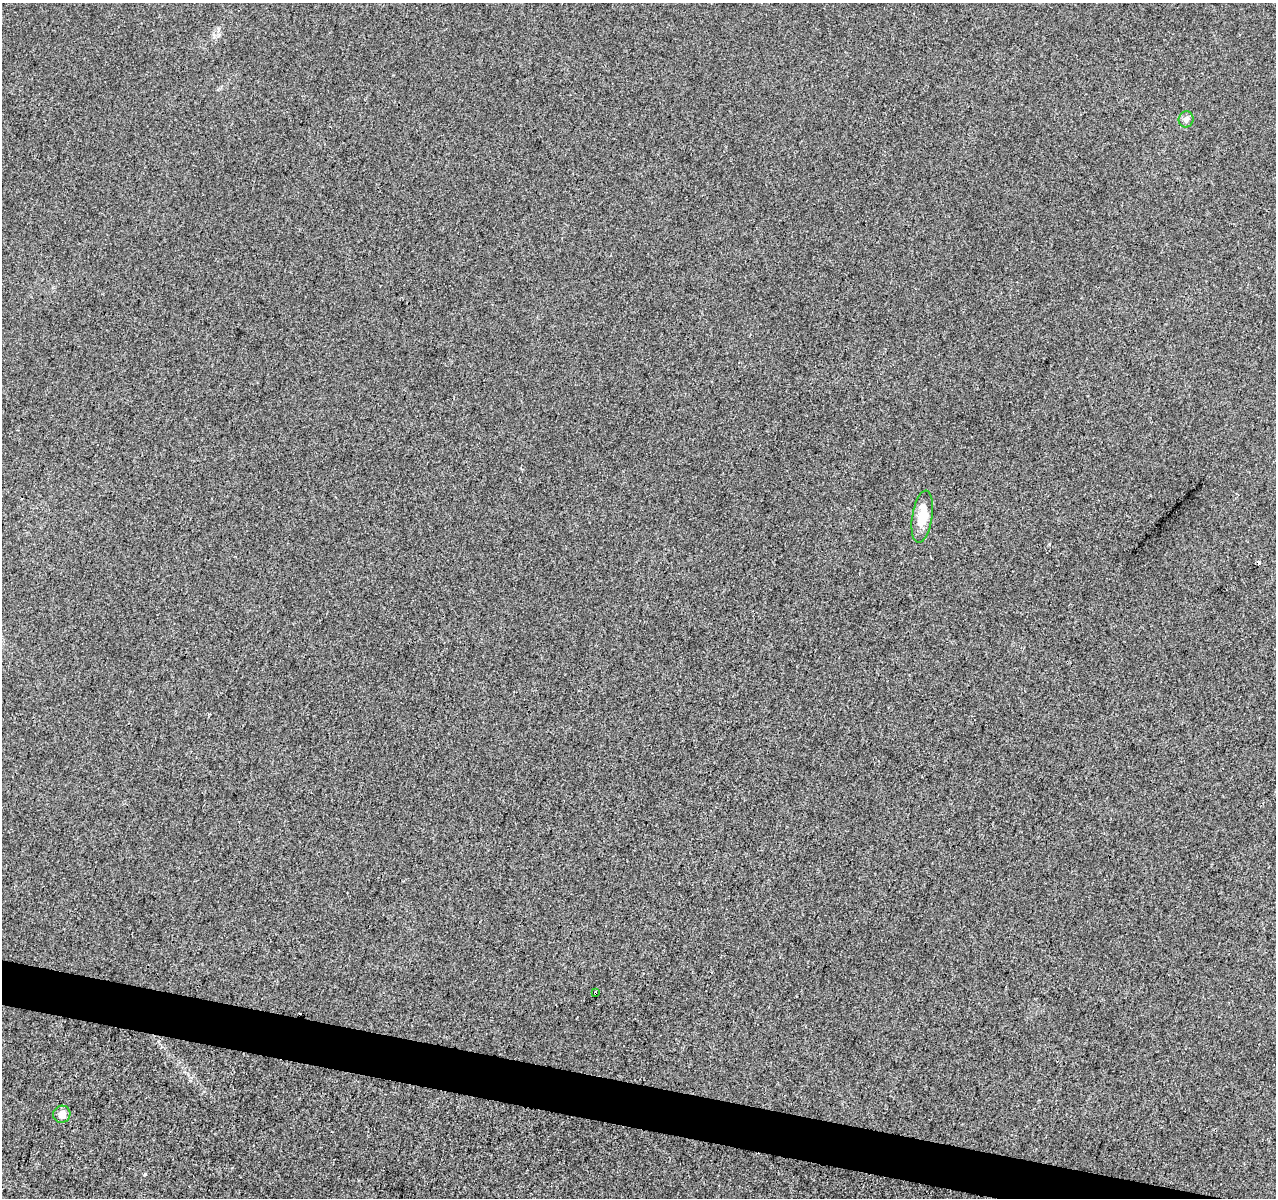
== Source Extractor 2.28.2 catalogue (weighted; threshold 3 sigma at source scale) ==
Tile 6 of 4 x 4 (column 2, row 2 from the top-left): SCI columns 1284-2557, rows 2677-3872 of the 5104 x 5290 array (HDU 1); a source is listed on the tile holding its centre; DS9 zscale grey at full resolution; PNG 1278 x 1200 px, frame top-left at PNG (2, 3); each listed source drawn as its Kron ellipse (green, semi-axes under 4 px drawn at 4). Shown black and unused: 3% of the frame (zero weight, under 3 of 4 exposures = <1% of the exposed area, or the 3 px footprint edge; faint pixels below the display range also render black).
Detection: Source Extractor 2.28.2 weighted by HDU 2 'WHT'; one run over the whole footprint, this tile lists its part. Background -1.32e-04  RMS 0.0035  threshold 0.016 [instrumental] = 3 sigma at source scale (4.5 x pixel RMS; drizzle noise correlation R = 1.50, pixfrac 1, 0.0396/0.0396 arcsec/px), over >= 5 px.
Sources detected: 6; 2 cosmic-ray / hot-pixel residue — neither listed nor drawn; the other 4 listed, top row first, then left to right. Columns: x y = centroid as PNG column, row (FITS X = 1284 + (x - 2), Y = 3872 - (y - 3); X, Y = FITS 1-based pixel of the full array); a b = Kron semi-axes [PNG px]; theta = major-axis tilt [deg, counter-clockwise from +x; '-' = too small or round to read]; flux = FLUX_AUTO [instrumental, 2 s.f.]
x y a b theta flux
1186 119 8 7 - 1.3
922 517 26 10 81 7.8
595 993 4 3 - 4.8
62 1114 9 8 - 2.6
Overlapping masked pixels (flux is a lower limit): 1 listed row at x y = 595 993